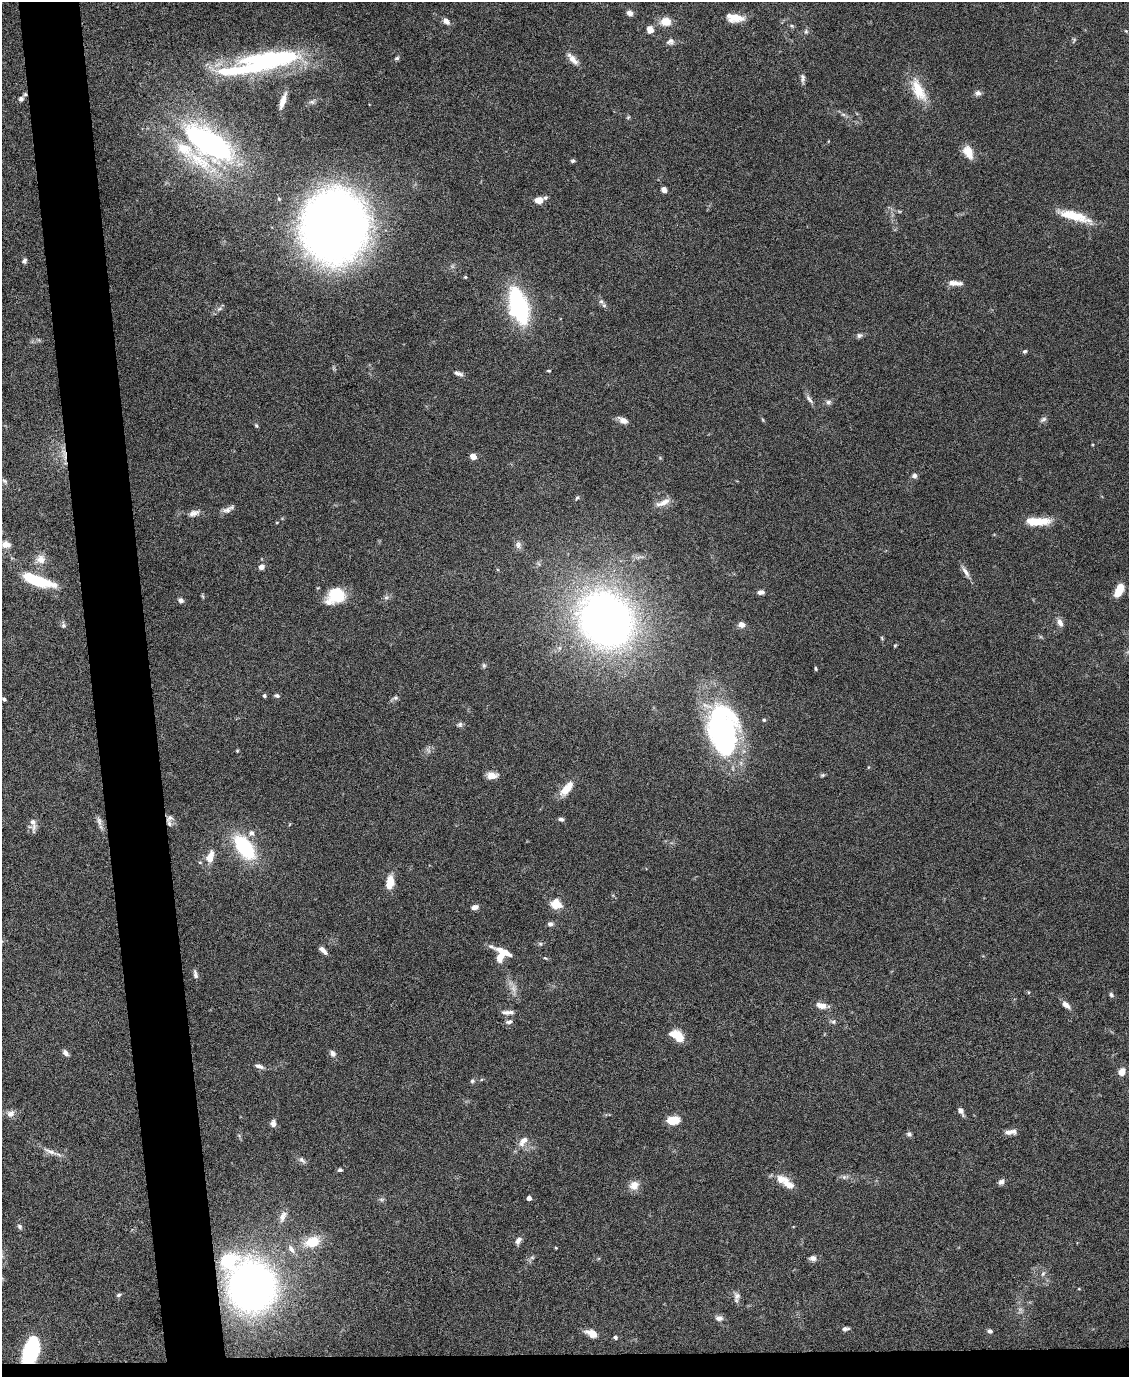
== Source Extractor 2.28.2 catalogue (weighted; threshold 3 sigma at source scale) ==
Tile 11 of 4 x 3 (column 3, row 3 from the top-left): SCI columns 2255-3381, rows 229-1603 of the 4507 x 4480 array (HDU 1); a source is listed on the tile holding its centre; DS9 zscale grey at full resolution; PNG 1131 x 1379 px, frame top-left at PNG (2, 2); no overlay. Shown black and unused: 7% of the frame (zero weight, under 4 of 8 exposures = <1% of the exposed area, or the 3 px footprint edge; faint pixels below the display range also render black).
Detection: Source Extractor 2.28.2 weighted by HDU 2 'WHT'; one run over the whole footprint, this tile lists its part. Background 0.0544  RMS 0.0038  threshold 0.0155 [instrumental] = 3 sigma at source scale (4.09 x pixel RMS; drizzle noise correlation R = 1.36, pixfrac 0.8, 0.05/0.05 arcsec/px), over >= 5 px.
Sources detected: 163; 2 too faint to see at this stretch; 3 inside a brighter object's white glare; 1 long thin detection or spike segment (spike, bleed or trail) — not listed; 10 inside a brighter listed object's ellipse — not listed separately; the other 147 listed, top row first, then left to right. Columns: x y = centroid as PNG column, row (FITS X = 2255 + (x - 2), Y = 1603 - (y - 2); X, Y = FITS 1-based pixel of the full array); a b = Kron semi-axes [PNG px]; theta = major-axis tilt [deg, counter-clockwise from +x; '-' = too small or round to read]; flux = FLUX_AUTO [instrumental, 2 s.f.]
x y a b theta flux
630 13 7 6 - 1.9
736 17 17 10 3 5.2
446 21 9 6 -40 1.7
666 21 10 8 3 5.7
792 26 5 4 - 0.47
650 29 8 7 - 2.7
806 31 5 5 - 0.65
1126 31 4 3 - 0.31
670 42 10 9 - 1.5
397 58 7 5 16 0.61
265 59 64 21 4 43
573 59 18 7 -48 2.8
803 78 12 5 -87 1.2
918 90 32 13 -63 9.2
978 93 8 7 - 1.2
21 99 7 6 - 0.92
283 101 16 5 72 2.9
843 114 7 4 -19 0.67
628 117 6 4 45 0.43
208 144 53 25 -35 86
968 152 16 10 -64 4.6
573 161 6 5 - 0.57
664 189 6 5 - 1.8
539 200 8 7 - 3.3
1074 216 39 9 -16 10
335 226 42 37 85 590
24 261 6 5 - 0.96
465 277 4 4 - 0.4
955 283 17 6 -3 2.7
601 301 7 6 - 1
519 306 30 15 -74 49
219 309 8 4 19 0.77
859 335 8 6 24 0.89
1025 351 6 5 - 0.65
549 371 4 3 - 0.39
460 374 8 6 -2 0.99
809 399 14 5 -54 1.3
828 402 7 6 - 1
1043 419 11 5 36 0.95
623 420 13 7 -28 1.9
763 420 6 3 -71 0.36
256 426 6 4 -50 0.51
64 454 21 5 -76 2.8
473 456 7 6 - 2.1
914 476 6 6 - 1.2
4 481 9 5 -46 0.81
577 498 7 4 52 0.53
663 503 20 7 22 3
227 510 16 7 23 1.8
194 513 14 7 19 1.9
1037 521 29 9 0 8.2
277 522 4 3 - 0.25
6 544 12 8 -12 2.4
518 545 11 8 -89 1.5
41 559 13 12 - 3.4
261 567 6 5 - 1.9
966 572 18 6 -58 1.9
40 581 23 9 -13 18
1119 590 13 7 63 6.7
761 592 8 5 6 1.4
202 596 6 4 -70 0.41
335 596 20 15 33 12
386 597 6 6 - 0.79
181 600 6 5 - 1.2
606 620 49 42 -50 230
1060 622 10 6 -67 2.2
741 624 7 6 - 1.9
63 625 9 6 -81 0.86
882 638 7 3 -55 0.39
895 645 6 3 19 0.35
484 665 7 5 -69 0.67
816 669 5 4 - 0.45
264 696 4 4 - 0.74
277 696 7 5 -19 0.74
395 698 7 5 -20 0.74
4 699 4 4 - 0.57
764 720 5 4 - 0.48
460 724 7 6 - 0.87
723 734 52 29 -71 77
237 751 4 4 - 0.33
492 775 12 7 -4 2.6
822 775 7 5 20 0.51
566 789 22 9 50 5.5
170 818 10 8 26 1.5
561 819 7 4 -12 0.9
99 821 14 6 -80 1.5
33 824 17 7 -86 2.2
251 833 8 7 - 1.6
244 847 20 11 -53 33
210 857 14 8 76 4.4
390 882 16 9 80 4.5
556 904 13 11 -12 4.9
475 907 8 5 11 1.6
550 924 7 6 - 1
540 944 6 5 - 0.61
491 946 15 5 -27 1.2
323 950 11 5 -43 1.7
500 957 11 7 70 3.8
545 958 5 3 - 0.35
195 974 12 5 -77 1
1111 995 6 5 - 0.87
821 1005 12 7 -16 2.9
1066 1005 10 6 -40 2.1
508 1012 16 5 -2 1.8
509 1022 9 5 18 1
833 1022 6 5 - 0.72
678 1036 16 9 -34 6.7
65 1053 8 5 -50 1.6
333 1053 9 7 -51 1.3
259 1066 11 6 -20 1.4
1122 1072 6 5 - 3.9
472 1081 5 5 - 0.65
961 1111 11 5 -61 1.3
10 1114 11 8 23 2
673 1120 12 7 2 7.5
273 1123 8 6 87 1.8
1011 1132 16 6 5 2
909 1134 8 5 -19 0.79
523 1141 16 8 54 3
50 1151 23 6 -22 2.7
302 1160 11 6 -44 1.1
340 1170 6 4 3 0.68
844 1177 6 6 - 0.89
1001 1182 8 6 32 1.3
788 1184 18 10 -39 4.1
634 1185 12 11 - 3.1
529 1198 4 4 - 1.9
381 1199 8 4 0 0.61
283 1216 17 8 67 2.3
19 1226 7 5 -48 0.8
518 1240 10 6 55 1.6
312 1242 17 11 19 8.4
556 1248 4 3 - 0.26
291 1249 13 7 -57 2
532 1257 7 4 0 0.61
813 1258 9 7 -9 1.4
1043 1274 9 5 63 0.92
252 1287 38 34 -78 200
1079 1289 4 3 - 0.27
118 1295 6 5 - 0.66
737 1297 13 8 84 1.7
719 1318 11 7 6 1.4
845 1329 8 5 6 1
990 1331 6 5 - 0.97
592 1333 15 8 -25 3.5
615 1337 5 4 - 0.8
31 1349 23 12 73 32
Overlapping masked pixels (flux is a lower limit): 3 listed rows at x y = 64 454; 170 818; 31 1349